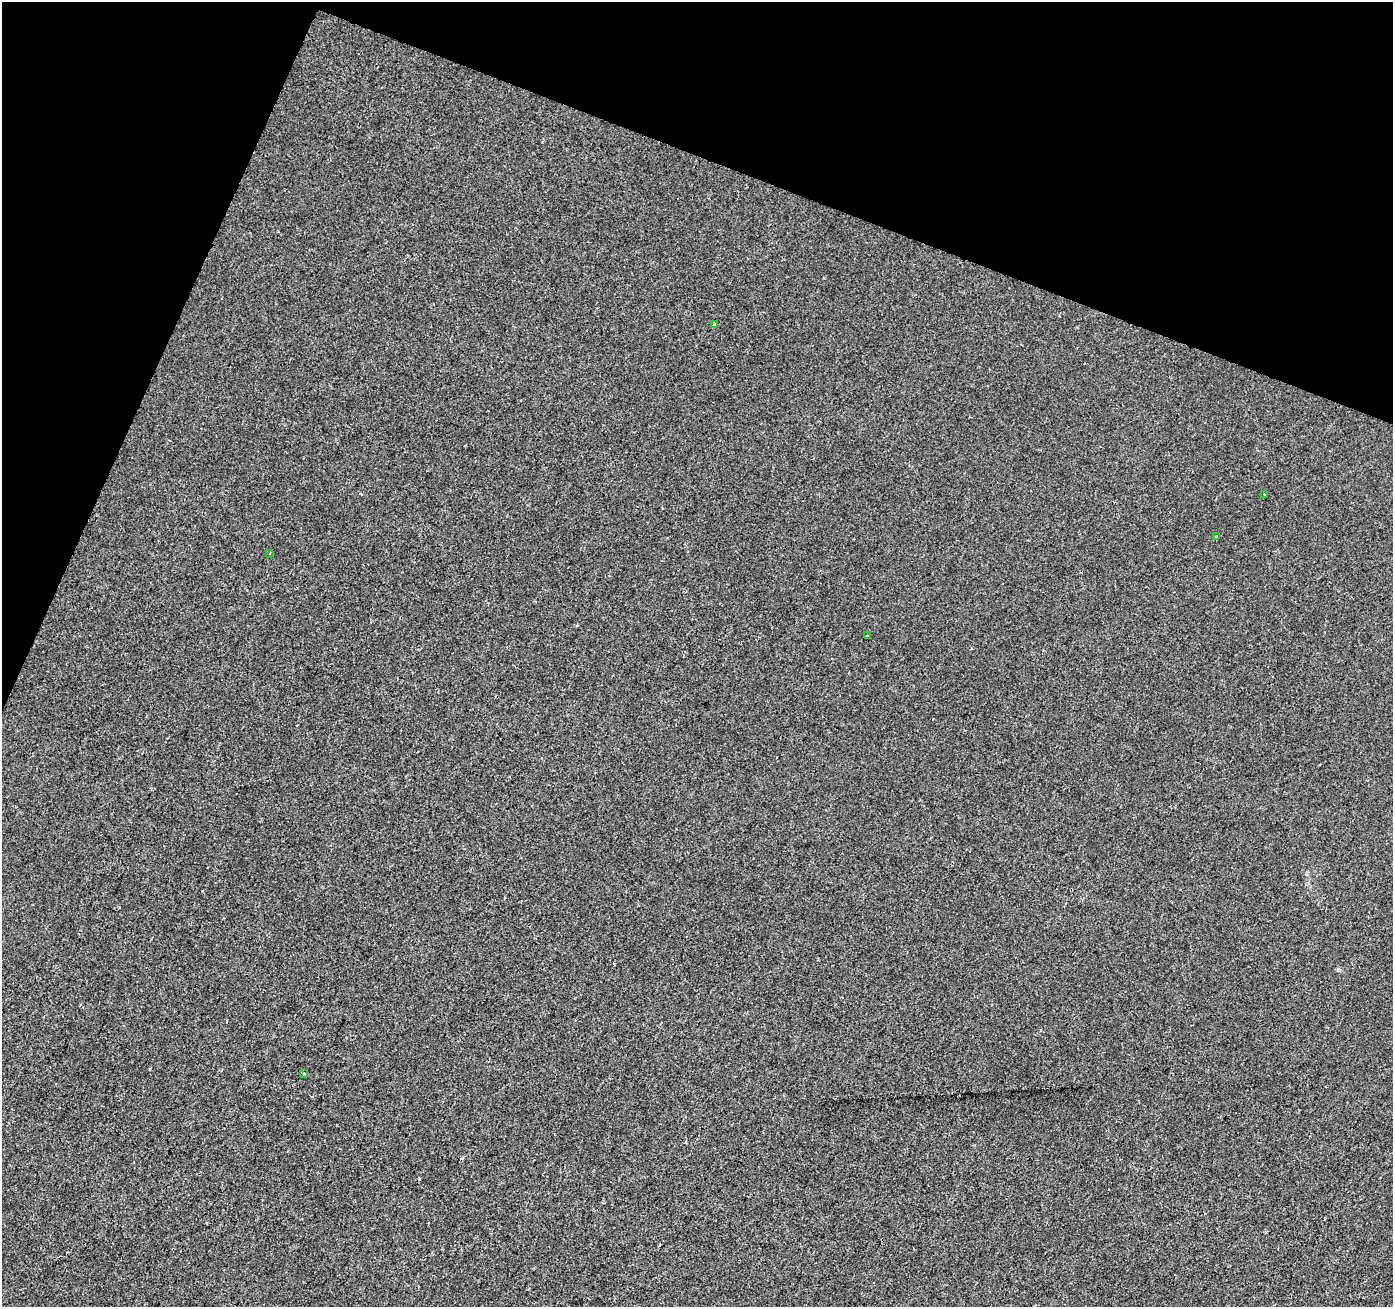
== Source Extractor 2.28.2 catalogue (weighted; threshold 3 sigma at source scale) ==
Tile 2 of 4 x 4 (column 2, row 1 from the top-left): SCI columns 1399-2789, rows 4189-5493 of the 5571 x 5702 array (HDU 1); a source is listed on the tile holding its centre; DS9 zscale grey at full resolution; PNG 1395 x 1309 px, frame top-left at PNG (2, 2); each listed source drawn as its Kron ellipse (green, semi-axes under 4 px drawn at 4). Shown black and unused: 19% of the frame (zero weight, under 2 of 3 exposures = <1% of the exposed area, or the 3 px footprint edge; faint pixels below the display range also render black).
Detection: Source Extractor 2.28.2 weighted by HDU 2 'WHT'; one run over the whole footprint, this tile lists its part. Background -2.97e-04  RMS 0.0026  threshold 0.0116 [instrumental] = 3 sigma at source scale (4.5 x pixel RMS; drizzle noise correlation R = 1.50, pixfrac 1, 0.0396/0.0396 arcsec/px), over >= 5 px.
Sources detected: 6; all 6 listed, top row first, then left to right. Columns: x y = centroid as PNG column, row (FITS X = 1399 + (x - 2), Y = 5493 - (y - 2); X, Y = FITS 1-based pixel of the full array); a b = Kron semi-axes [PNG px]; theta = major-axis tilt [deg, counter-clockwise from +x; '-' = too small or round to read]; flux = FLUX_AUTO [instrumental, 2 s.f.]
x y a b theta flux
715 324 4 3 - 0.43
1264 495 3 2 - 0.32
1216 536 3 3 - 0.41
270 553 3 2 - 0.19
867 636 3 2 - 0.37
304 1073 3 3 - 0.34